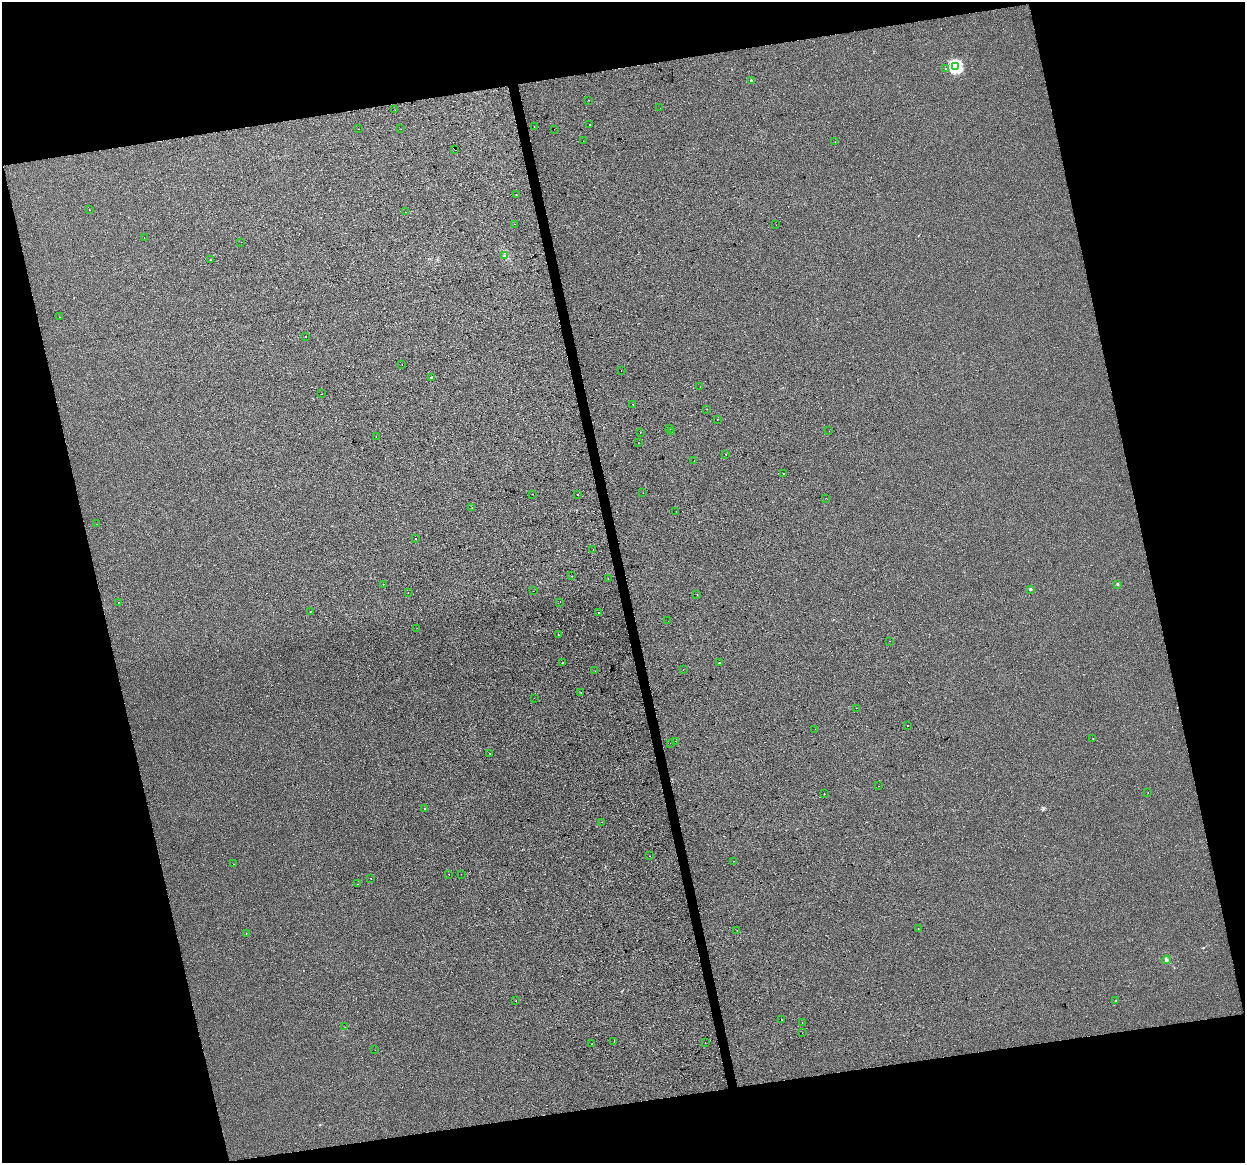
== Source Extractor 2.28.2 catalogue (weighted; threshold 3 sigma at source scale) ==
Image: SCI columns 1-4972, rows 81-4721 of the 4972 x 4754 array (HDU 1 of 3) = the unmasked area's bounding box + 8 px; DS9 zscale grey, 4 x 4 block average (1 PNG px = mean of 4 x 4 image px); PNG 1247 x 1165 px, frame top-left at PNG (2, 2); each listed source drawn as its Kron ellipse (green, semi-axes under 4 px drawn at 4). Shown black and unused: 27% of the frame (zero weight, under 2 of 3 exposures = <1% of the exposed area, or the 3 px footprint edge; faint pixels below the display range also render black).
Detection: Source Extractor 2.28.2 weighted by HDU 2 'WHT'. Background 1.36e-04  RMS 0.0057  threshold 0.0254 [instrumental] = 3 sigma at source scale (4.5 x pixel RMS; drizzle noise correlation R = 1.50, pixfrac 1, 0.0396/0.0396 arcsec/px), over >= 5 px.
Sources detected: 114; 7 cosmic-ray / hot-pixel residue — neither listed nor drawn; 1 coinciding with a brighter row at this scale — not listed separately; the other 106 listed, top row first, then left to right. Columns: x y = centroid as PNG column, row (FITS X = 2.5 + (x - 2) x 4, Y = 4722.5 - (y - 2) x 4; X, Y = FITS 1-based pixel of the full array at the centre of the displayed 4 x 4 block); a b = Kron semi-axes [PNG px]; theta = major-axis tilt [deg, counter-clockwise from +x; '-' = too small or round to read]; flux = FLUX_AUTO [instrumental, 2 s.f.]
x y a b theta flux
956 67 2 2 - 380
945 68 2 2 - 1.1
751 81 2 2 - 15
588 100 2 2 - 0.93
660 108 2 2 - 1.1
395 110 2 2 - 0.77
589 124 2 2 - 3.7
534 127 2 2 - 40
358 129 2 2 - 0.96
401 129 2 2 - 2
554 129 2 2 - 0.84
583 141 2 2 - 0.76
835 142 2 2 - 0.74
454 149 2 2 - 0.71
516 195 2 2 - 4.7
89 209 2 2 - 0.81
405 212 2 2 - 1
515 224 2 2 - 1.4
776 225 2 2 - 0.76
144 238 2 2 - 0.66
241 242 2 2 - 2.4
504 256 2 2 - 2.6
211 259 2 2 - 2.5
59 317 2 2 - 0.87
305 337 2 2 - 2.2
402 364 2 2 - 0.65
621 370 2 2 - 0.67
431 377 2 2 - 9.6
700 386 2 2 - 1.2
321 394 2 2 - 1.4
633 404 2 2 - 2.4
707 409 2 2 - 9.3
717 419 2 2 - 1.4
670 428 2 2 - 0.73
672 431 2 2 - 2
829 431 2 2 - 0.73
640 433 2 2 - 0.98
376 436 2 2 - 1
638 443 2 2 - 4.6
726 454 2 2 - 1.3
694 461 2 2 - 2
784 473 2 2 - 3
643 493 2 2 - 3
532 494 2 2 - 1.6
577 495 2 2 - 0.82
826 498 2 2 - 0.48
472 508 2 2 - 0.83
676 511 2 2 - 0.48
97 524 2 2 - 1.1
415 538 2 2 - 13
593 549 2 2 - 1.1
572 576 2 2 - 0.63
608 579 2 2 - 0.73
383 584 2 2 - 1.5
1117 584 2 2 - 12
1030 589 2 2 - 17
533 591 2 2 - 0.7
408 592 2 2 - 2.6
697 594 2 2 - 1
118 602 2 2 - 2.2
560 602 2 2 - 2
311 611 2 2 - 2.1
599 612 2 2 - 3.3
668 621 2 2 - 0.69
417 628 2 2 - 0.73
559 635 2 2 - 2.8
889 641 2 2 - 1.4
563 663 2 2 - 1.8
719 663 2 2 - 3.9
683 669 2 2 - 0.51
595 671 2 2 - 2.8
581 693 2 2 - 0.8
534 698 2 2 - 0.63
856 708 2 2 - 0.78
908 726 2 2 - 2.8
815 729 2 2 - 0.49
1093 738 2 2 - 0.65
675 741 2 2 - 0.51
670 743 2 2 - 1.2
490 753 2 2 - 34
878 786 2 2 - 0.83
1148 792 2 2 - 0.75
824 794 2 2 - 4.5
424 808 2 2 - 3.1
602 822 2 2 - 1.3
650 856 2 2 - 0.76
734 861 2 2 - 3.8
233 864 2 2 - 2
449 874 2 2 - 2.1
461 874 2 2 - 0.64
371 878 2 2 - 1.4
358 884 2 2 - 2.8
918 928 2 2 - 0.92
737 930 2 2 - 0.72
246 933 2 2 - 0.83
1166 960 4 2 - 4.9
1116 1000 2 2 - 1.1
516 1001 2 2 - 2.3
781 1019 2 2 - 9.7
802 1023 2 2 - 1.1
345 1027 2 2 - 0.75
802 1033 2 2 - 0.45
614 1042 2 2 - 1.5
592 1043 2 2 - 1.7
705 1043 2 2 - 0.47
375 1050 2 2 - 0.52
Diffuse or blended objects may show on this block-average render without a row.